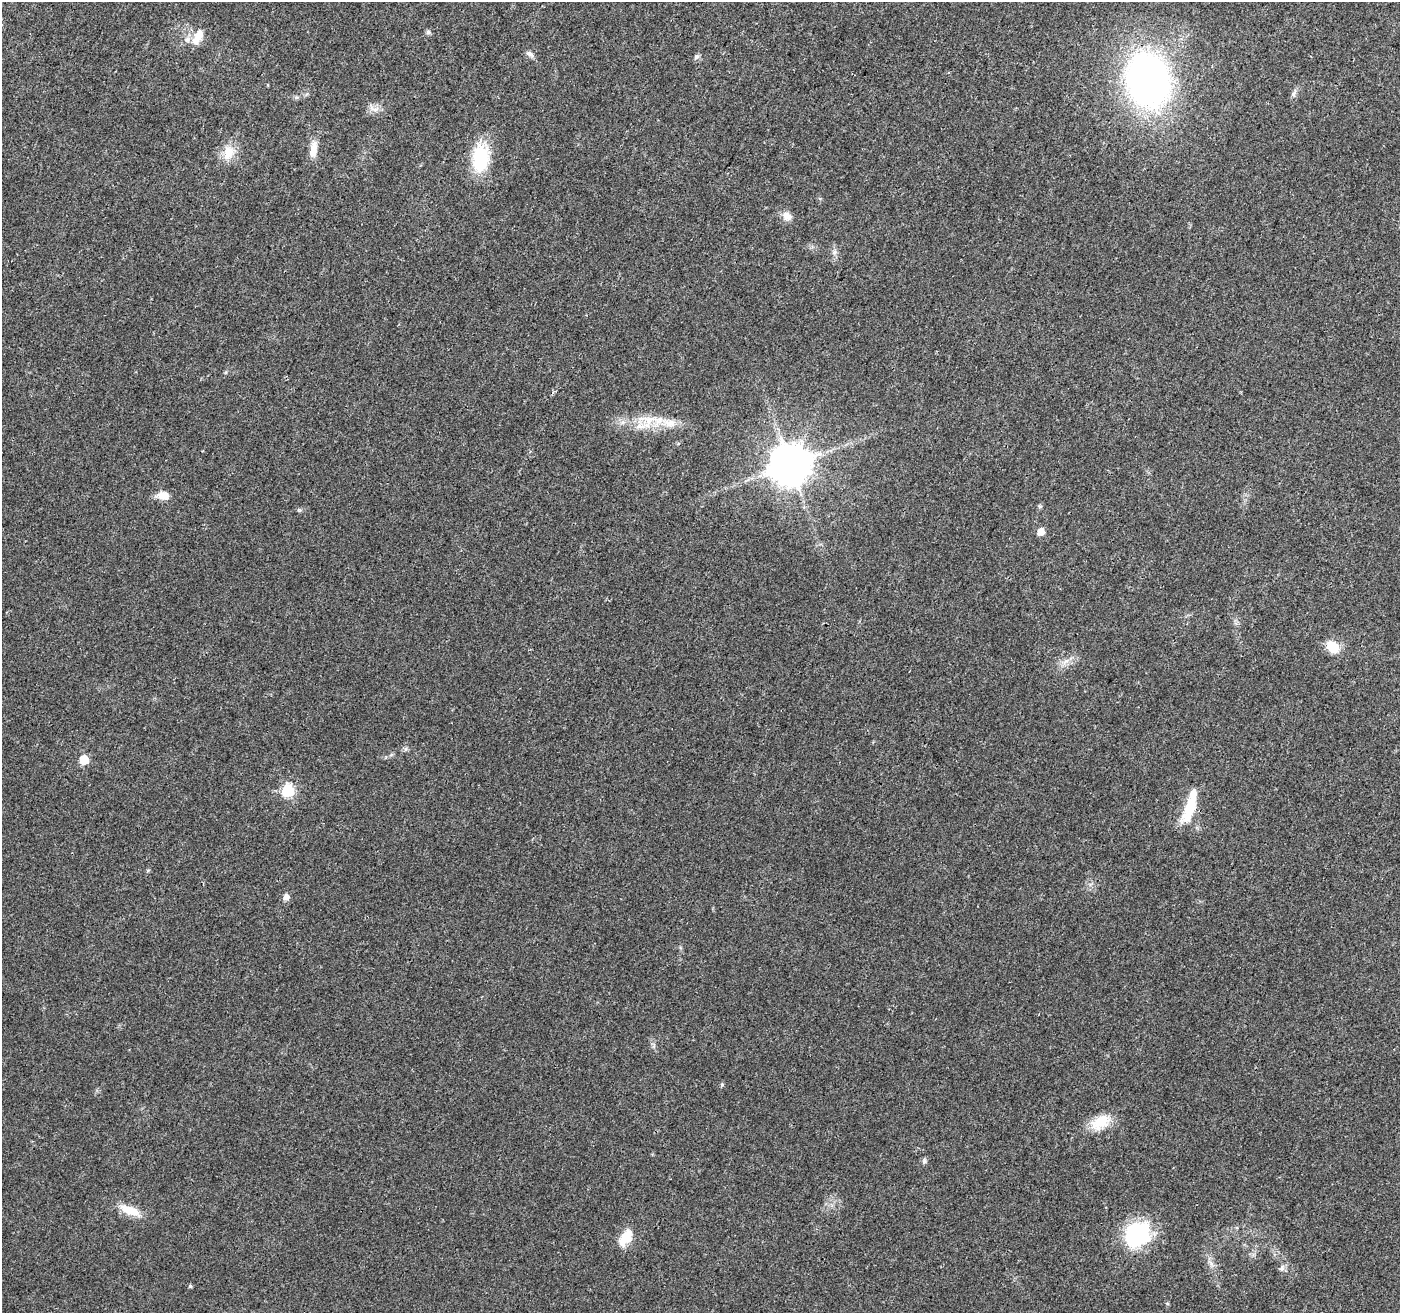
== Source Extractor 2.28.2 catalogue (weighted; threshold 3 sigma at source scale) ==
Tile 10 of 4 x 4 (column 2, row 3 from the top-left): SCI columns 1405-2802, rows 1524-2834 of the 5610 x 5733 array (HDU 1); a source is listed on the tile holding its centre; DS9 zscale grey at full resolution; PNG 1402 x 1315 px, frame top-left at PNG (2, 2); no overlay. Shown black and unused: <1% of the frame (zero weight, under 3 of 4 exposures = <1% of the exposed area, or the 3 px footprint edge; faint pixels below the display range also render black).
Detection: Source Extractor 2.28.2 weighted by HDU 2 'WHT'; one run over the whole footprint, this tile lists its part. Background 0.0249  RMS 0.0031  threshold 0.0141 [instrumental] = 3 sigma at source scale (4.5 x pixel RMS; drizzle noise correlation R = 1.50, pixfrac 1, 0.0396/0.0396 arcsec/px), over >= 5 px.
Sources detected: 37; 1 inside a brighter object's white glare — not listed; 3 inside a brighter listed object's ellipse — not listed separately; the other 33 listed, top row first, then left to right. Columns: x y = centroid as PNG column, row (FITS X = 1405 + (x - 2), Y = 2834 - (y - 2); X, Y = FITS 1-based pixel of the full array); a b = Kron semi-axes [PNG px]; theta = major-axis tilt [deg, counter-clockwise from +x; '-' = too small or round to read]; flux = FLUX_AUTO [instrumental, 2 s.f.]
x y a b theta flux
428 32 7 6 - 0.72
199 35 17 14 81 3.7
530 54 11 6 -38 1.1
696 57 8 7 - 0.82
1148 80 43 33 -77 150
1293 94 7 4 -90 0.68
376 109 11 5 26 1.5
313 149 22 9 80 3.6
229 152 22 15 76 5.5
480 158 24 14 83 21
787 216 14 9 -35 2.5
834 252 8 6 22 0.85
649 420 31 12 -6 8.8
790 465 11 11 - 1100
163 495 14 9 -10 3.4
1040 506 6 4 0 0.44
1041 532 6 5 - 3.8
1333 647 14 10 -42 6.9
1065 661 13 4 36 1.3
406 749 7 5 47 0.67
84 760 6 6 - 12
288 791 6 6 - 37
1191 806 38 12 70 11
148 870 6 3 19 0.34
286 897 7 6 - 1.8
1100 1122 29 16 29 7.6
924 1161 7 6 - 0.88
130 1210 29 10 -21 5.8
1137 1234 28 22 33 31
626 1238 23 13 58 5.6
1211 1263 8 5 -46 1
1282 1268 8 7 - 1
190 1286 4 4 - 0.48
Unlisted compact peaks at least as high as the median listed source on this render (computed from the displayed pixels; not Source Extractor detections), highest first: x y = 722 1085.